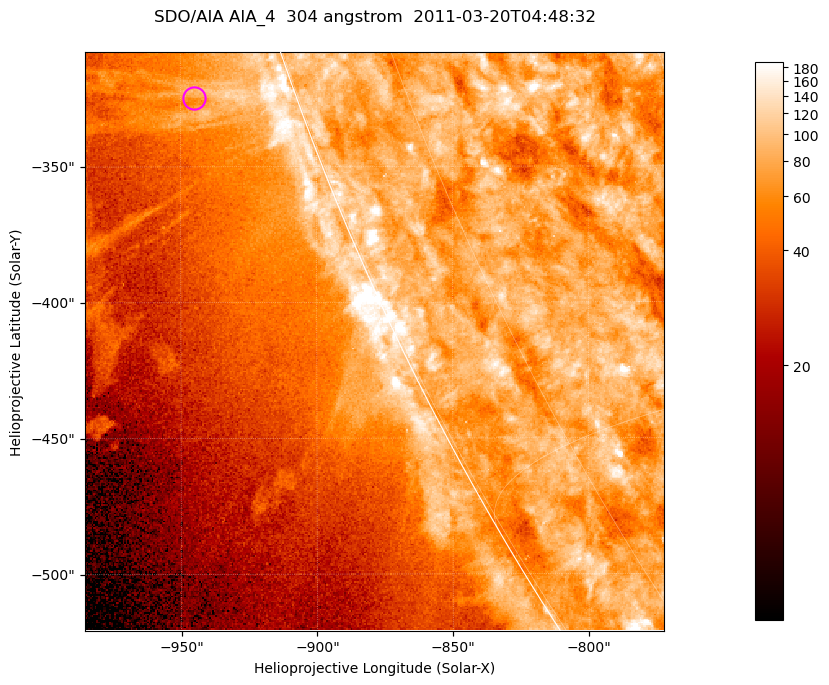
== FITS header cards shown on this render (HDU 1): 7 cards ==
TELESCOP= 'SDO/AIA '           / For AIA: SDO/AIA
INSTRUME= 'AIA_4   '           / For AIA: AIA_ATA1, AIA_ATA2, AIA_ATA3 or AIA_AT
WAVELNTH=                  304 / [angstrom] Wavelength
WAVEUNIT= 'angstrom'           / Wavelength unit: angstrom
DATE-OBS= '2011-03-20T04:48:32.123' / [ISO] Date when observation started; ISO 8
CTYPE1  = 'HPLN-TAN'           / CTYPE1; Typically HPLN
CTYPE2  = 'HPLT-TAN'           / CTYPE2; Typically HPLT

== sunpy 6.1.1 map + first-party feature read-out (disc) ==
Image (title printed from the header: SDO/AIA AIA_4  304 angstrom  2011-03-20T04:48:32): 355 x 355 px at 0.6 arcsec/px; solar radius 964 arcsec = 1606 px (partial field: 0.7% of the solar disc is inside the frame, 45% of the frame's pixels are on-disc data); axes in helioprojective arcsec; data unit not stated in the header (colour bar unlabelled)
Orientation: roll -0.132 deg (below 1 deg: not rotated)
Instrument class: DISC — disc imager (sunpy class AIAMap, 304 A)
Bright regions (active regions / flare kernels): reference = the on-disc median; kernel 3 px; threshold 5 sigma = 106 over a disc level ~80.1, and >= 1.15x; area >= 126 px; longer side >= 4 px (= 2.4 arcsec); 0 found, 0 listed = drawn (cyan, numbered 1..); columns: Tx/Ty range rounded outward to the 2 arcsec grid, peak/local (2 s.f.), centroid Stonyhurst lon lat
Off-limb structures (1.02-1.3 R_sun): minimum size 63 px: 7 found; the strongest spans PA ~110 deg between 1.02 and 1.07 R_sun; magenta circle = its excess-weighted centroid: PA ~110 deg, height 1.04 R_sun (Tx ~-946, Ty ~-324 arcsec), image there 1.5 x the reference